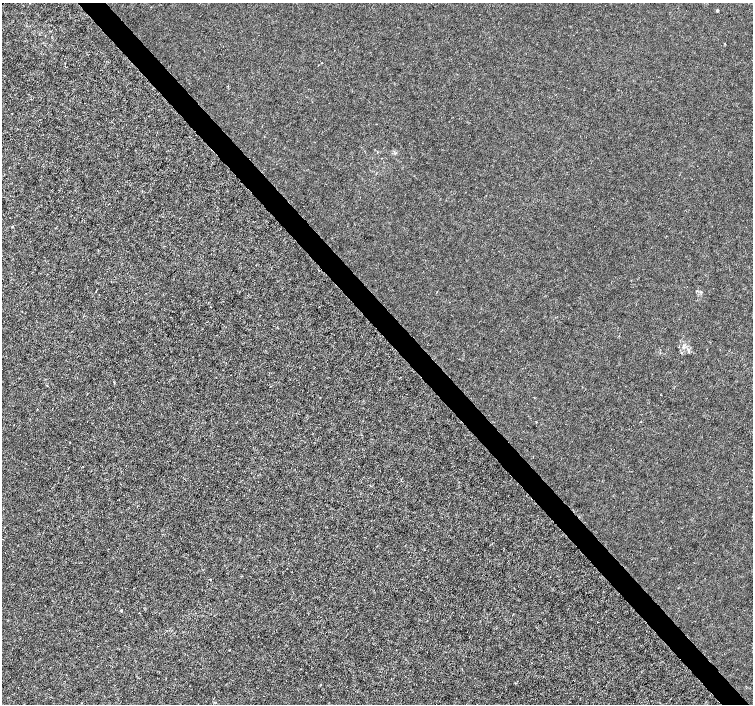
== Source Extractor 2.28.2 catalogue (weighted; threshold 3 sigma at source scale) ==
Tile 6 of 4 x 4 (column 2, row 2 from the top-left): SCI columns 1508-3008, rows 3020-4423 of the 6011 x 5972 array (HDU 1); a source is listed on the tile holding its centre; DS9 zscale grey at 2 x 2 block average (1 PNG px = mean of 2 x 2 image px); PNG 755 x 706 px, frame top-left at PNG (2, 3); no overlay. Shown black and unused: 4% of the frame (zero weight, under 3 of 4 exposures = <1% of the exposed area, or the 3 px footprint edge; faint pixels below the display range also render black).
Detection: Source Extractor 2.28.2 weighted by HDU 2 'WHT'; one run over the whole footprint, this tile lists its part. Background -2.35e-04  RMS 0.0012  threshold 0.00539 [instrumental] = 3 sigma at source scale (4.5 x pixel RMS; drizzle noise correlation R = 1.50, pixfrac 1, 0.0396/0.0396 arcsec/px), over >= 5 px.
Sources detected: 5; all 5 listed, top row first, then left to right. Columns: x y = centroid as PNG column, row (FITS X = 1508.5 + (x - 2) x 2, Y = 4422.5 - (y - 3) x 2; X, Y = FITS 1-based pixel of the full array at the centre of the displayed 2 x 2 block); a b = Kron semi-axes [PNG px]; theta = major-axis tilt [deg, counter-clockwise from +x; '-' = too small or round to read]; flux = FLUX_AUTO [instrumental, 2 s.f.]
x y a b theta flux
717 10 4 3 - 0.26
322 63 2 2 - 0.31
683 347 4 4 - 0.54
121 611 3 2 - 0.25
229 650 2 2 - 0.14